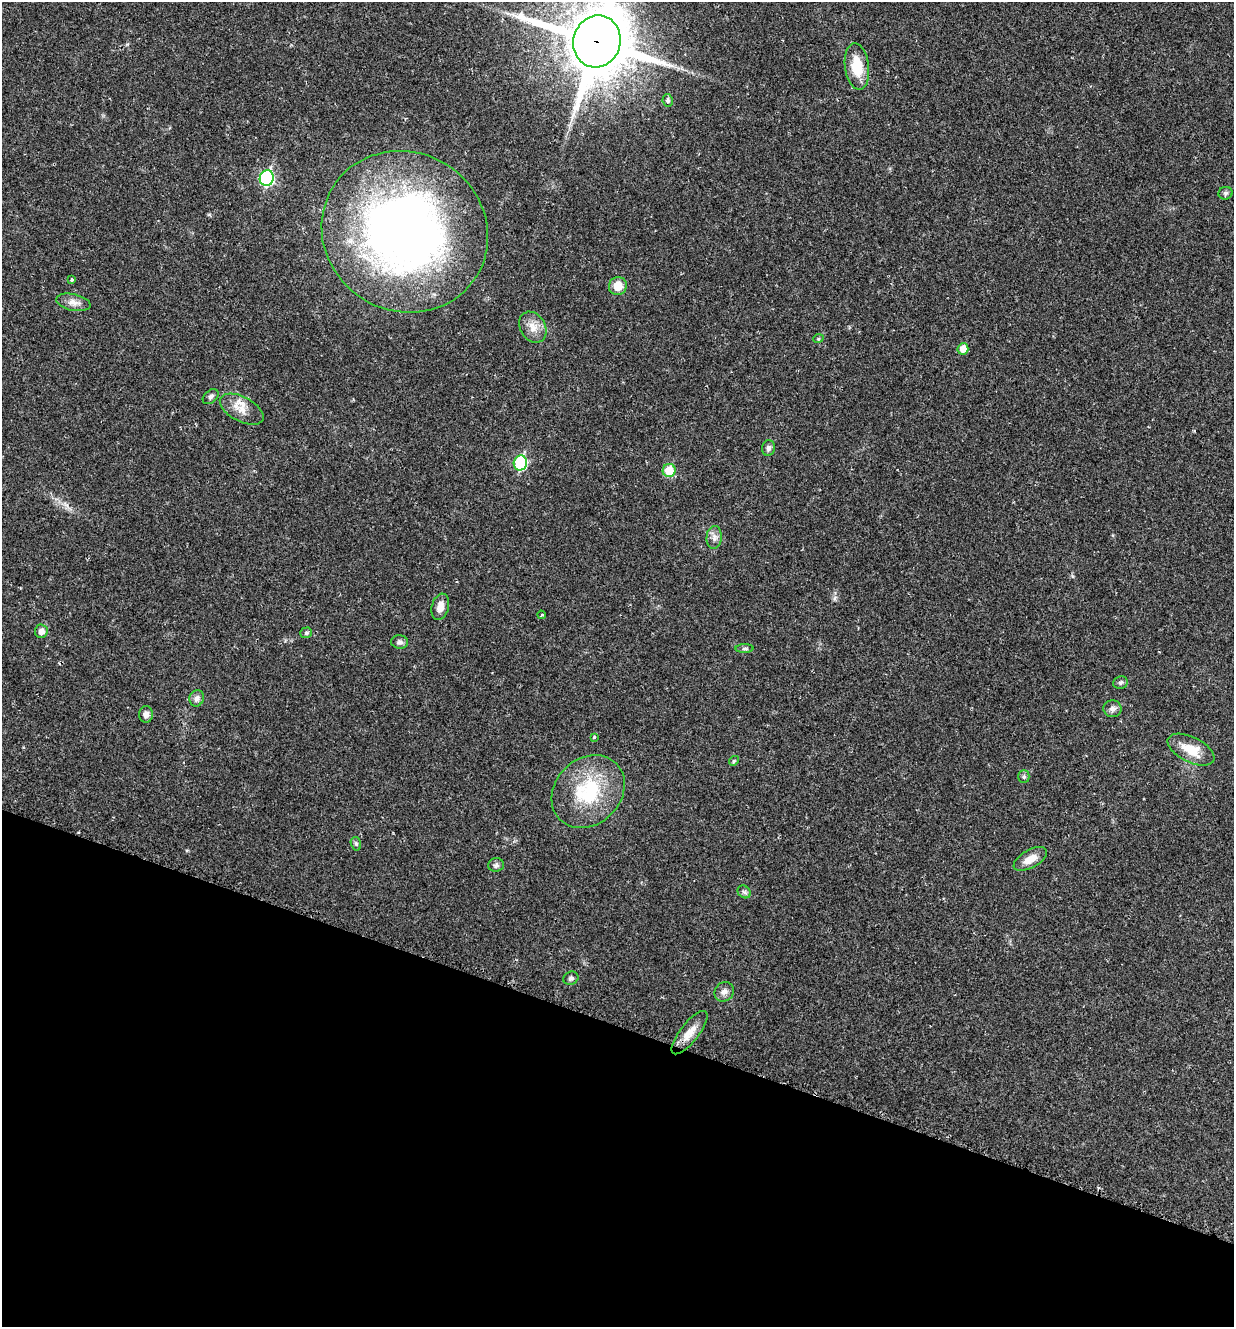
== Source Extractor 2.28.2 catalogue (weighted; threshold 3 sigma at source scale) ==
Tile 15 of 4 x 4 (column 3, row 4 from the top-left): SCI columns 2607-3838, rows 15-1339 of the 5340 x 5326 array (HDU 1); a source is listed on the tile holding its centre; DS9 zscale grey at full resolution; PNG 1236 x 1329 px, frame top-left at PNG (2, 2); each listed source drawn as its Kron ellipse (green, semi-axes under 4 px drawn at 4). Shown black and unused: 23% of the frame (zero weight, under 2 of 3 exposures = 2% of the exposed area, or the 3 px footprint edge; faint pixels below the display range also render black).
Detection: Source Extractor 2.28.2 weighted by HDU 2 'WHT'; one run over the whole footprint, this tile lists its part. Background 0.0392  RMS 0.0041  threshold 0.0185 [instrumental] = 3 sigma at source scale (4.5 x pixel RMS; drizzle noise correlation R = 1.50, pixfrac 1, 0.05/0.05 arcsec/px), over >= 5 px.
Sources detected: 40; all 40 listed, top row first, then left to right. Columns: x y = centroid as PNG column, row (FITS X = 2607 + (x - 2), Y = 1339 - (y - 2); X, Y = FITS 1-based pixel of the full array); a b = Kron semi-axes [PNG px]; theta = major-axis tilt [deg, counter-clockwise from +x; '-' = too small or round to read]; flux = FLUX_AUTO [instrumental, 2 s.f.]
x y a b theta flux
597 41 26 23 73 2800
857 66 23 12 -82 11
668 100 6 5 - 1
267 178 8 7 - 57
1225 193 7 6 - 1
405 232 85 79 -32 260
71 280 3 3 - 1.2
618 286 9 8 - 5.5
73 302 17 8 -13 3
533 327 16 12 -59 4.6
818 339 5 3 - 0.39
963 349 6 5 - 4.4
211 397 9 6 41 1.2
242 409 24 12 -28 5.7
768 448 8 6 79 1.4
520 463 7 6 - 37
669 471 6 6 - 10
714 537 11 7 86 2.2
440 607 13 8 74 3.3
541 615 4 2 - 0.4
41 631 7 6 - 2.4
306 633 6 5 - 0.87
400 642 8 6 -6 1.3
745 648 9 4 1 0.98
1121 683 7 6 - 0.83
197 698 8 7 - 1.8
1112 709 9 8 - 1.8
146 714 8 7 - 2
594 737 3 3 - 1.1
1191 750 25 12 -26 8.7
734 761 5 4 - 0.54
1024 777 6 5 - 0.7
588 791 40 33 44 30
356 844 7 5 -74 0.69
1030 859 18 9 29 4.8
496 865 8 7 - 1.1
744 892 7 5 -43 0.94
571 978 8 6 23 1.1
724 992 10 9 - 2.2
690 1033 26 9 52 5.2
Overlapping masked pixels (flux is a lower limit): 1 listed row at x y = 597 41
Isophote crosses this tile's border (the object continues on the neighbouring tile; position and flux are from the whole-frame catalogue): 1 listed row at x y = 597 41